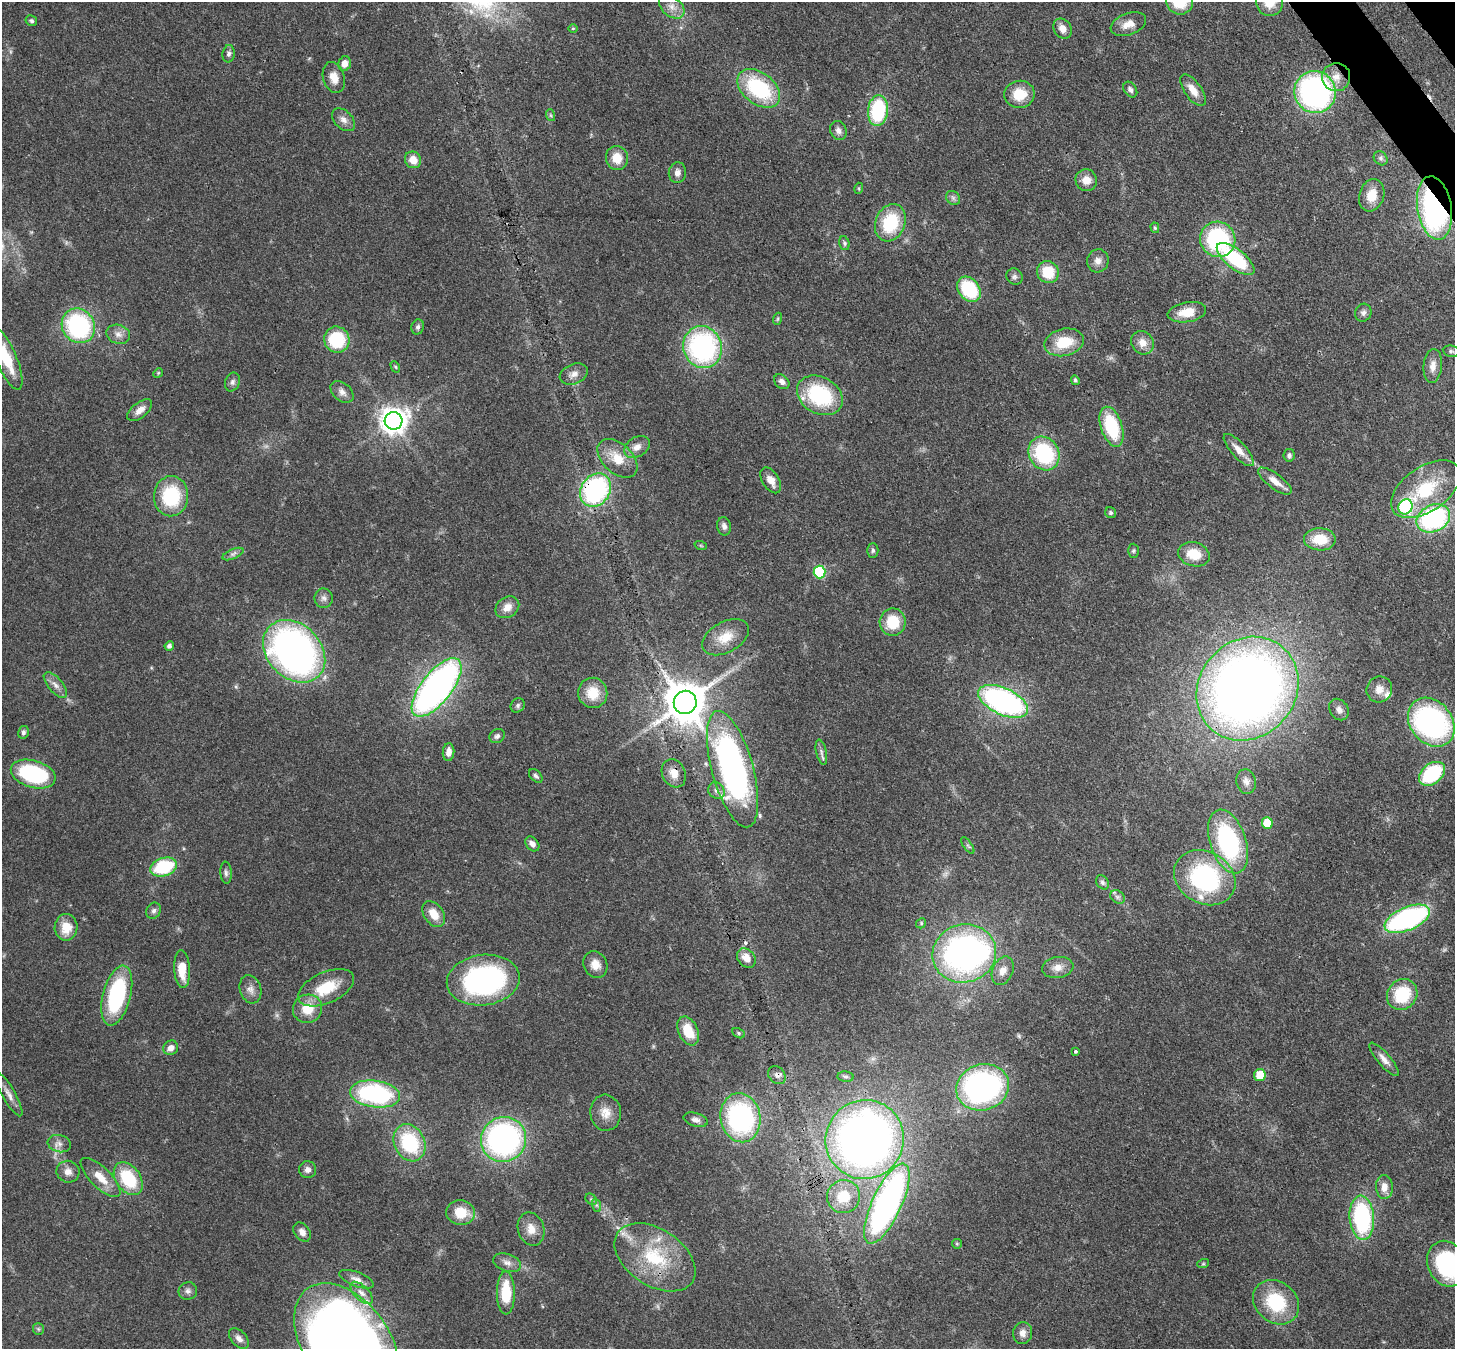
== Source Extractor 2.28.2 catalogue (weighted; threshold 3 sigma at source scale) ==
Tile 10 of 4 x 4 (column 2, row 3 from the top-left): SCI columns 1533-2985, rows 1695-3041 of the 5971 x 5942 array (HDU 1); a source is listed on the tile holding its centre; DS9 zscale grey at full resolution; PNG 1457 x 1351 px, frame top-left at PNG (2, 2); each listed source drawn as its Kron ellipse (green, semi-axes under 4 px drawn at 4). Shown black and unused: <1% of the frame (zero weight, under 3 of 4 exposures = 7% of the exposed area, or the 3 px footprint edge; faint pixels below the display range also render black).
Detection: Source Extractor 2.28.2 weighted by HDU 2 'WHT'; one run over the whole footprint, this tile lists its part. Background 0.0752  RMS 0.0038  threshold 0.0172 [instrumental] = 3 sigma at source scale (4.5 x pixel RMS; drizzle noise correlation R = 1.50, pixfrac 1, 0.05/0.05 arcsec/px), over >= 5 px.
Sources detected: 190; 2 inside a brighter object's white glare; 2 cosmic-ray / hot-pixel residue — neither listed nor drawn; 5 inside a brighter listed object's ellipse — not listed separately; the other 181 listed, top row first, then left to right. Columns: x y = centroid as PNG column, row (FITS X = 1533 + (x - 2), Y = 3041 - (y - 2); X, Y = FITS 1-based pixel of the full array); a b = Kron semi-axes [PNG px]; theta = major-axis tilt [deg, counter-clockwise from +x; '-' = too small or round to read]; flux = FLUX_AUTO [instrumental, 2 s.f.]
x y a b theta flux
1179 2 13 12 - 12
1270 2 14 13 - 7.1
672 7 14 9 -40 3.6
31 21 6 5 - 0.83
1128 24 18 10 21 4.3
573 28 5 3 - 0.37
1062 29 10 8 -56 3.2
229 54 9 6 82 1.2
344 63 7 6 - 3
334 77 16 10 -73 4.2
1336 77 14 14 - 4.9
759 88 24 15 -38 33
1130 90 8 6 -56 1.4
1193 90 18 8 -55 4.2
1315 92 21 20 - 100
1019 94 15 13 6 9.4
878 111 15 10 84 29
550 115 6 4 -70 0.53
343 120 14 9 -45 2.4
838 131 10 8 -64 1.8
617 158 12 11 - 6.2
1381 158 7 6 - 1
413 160 8 8 - 4.8
677 173 10 8 85 2.2
1086 180 11 10 - 4
859 188 5 3 - 0.39
1372 195 16 12 72 6.8
953 198 8 6 -45 1.1
1434 208 32 17 -81 94
890 223 19 14 67 21
1155 228 5 4 - 0.58
1218 239 18 17 - 43
844 243 7 5 -74 0.71
1236 259 23 9 -39 28
1098 261 11 10 - 2.7
1048 272 11 10 - 12
1014 277 8 7 - 1.3
969 289 14 10 -51 25
1187 312 19 10 10 7.3
1363 313 9 8 - 1.5
777 319 6 4 70 0.55
78 326 18 16 -54 53
418 327 7 6 - 0.98
118 334 12 9 -19 2.6
337 340 13 12 - 21
1064 342 20 13 12 12
1142 343 12 11 - 3.8
703 347 21 19 -73 70
1451 351 8 5 -9 0.94
6 359 33 10 -67 12
1433 366 17 9 84 3.3
395 367 6 4 -60 0.53
158 373 5 4 - 0.44
574 374 15 10 22 2.7
1075 380 5 4 - 0.71
232 382 9 7 68 1.4
782 382 8 6 -42 1.9
342 392 13 9 -41 2.3
820 395 24 18 -30 33
140 410 14 7 38 3
394 421 9 9 - 420
1112 427 21 10 -72 24
637 447 14 9 32 3.2
1239 450 21 7 -48 4.2
1044 454 17 15 -60 33
1289 455 6 5 - 0.93
617 458 24 14 -43 8.4
771 480 14 8 -58 3.7
1275 481 20 7 -36 4.4
1426 489 39 22 34 23
595 490 18 14 56 60
171 496 20 17 87 23
1406 507 8 7 - 53
1111 513 6 5 - 0.94
1433 518 17 13 26 61
724 526 9 6 -80 1.6
1320 539 16 11 -1 9.5
701 546 6 4 -19 0.45
873 550 7 5 -90 0.82
1133 551 7 5 89 0.73
233 554 11 5 23 1.4
1194 554 16 12 -16 9
820 572 6 6 - 32
324 598 10 9 - 1.8
507 607 12 10 33 3.5
893 622 13 13 - 12
725 637 25 15 29 8.2
169 646 5 4 - 1.2
294 651 35 27 -45 170
55 685 16 7 -49 2.5
437 687 35 15 52 160
1247 689 54 48 49 400
1379 689 13 12 - 3.7
593 693 15 14 - 8.7
1003 701 27 13 -24 92
685 702 11 11 - 1400
518 705 7 6 - 0.97
1339 710 11 9 -55 2.1
1431 722 26 21 -50 78
23 732 6 5 - 0.99
497 736 8 6 35 1.2
448 752 9 5 85 2.5
821 752 13 5 -77 1.4
733 769 60 21 -74 140
674 773 15 11 -64 4.1
33 774 23 13 -17 39
1432 774 14 10 39 33
536 776 8 5 -46 1
1246 782 12 9 -77 2.3
716 791 9 7 -47 1.7
1267 823 6 5 - 10
1228 841 33 18 -71 52
532 844 8 6 -50 1.9
968 846 9 4 -54 0.73
164 867 14 9 19 24
226 873 11 5 -85 1.2
1205 878 32 26 -30 63
1102 882 8 5 -57 1.1
1117 897 8 6 -36 1.2
154 911 8 7 - 1.1
434 914 14 9 -55 5.5
1407 919 24 11 23 79
921 923 5 4 - 0.56
66 927 13 11 90 7.2
964 953 32 29 14 130
746 958 11 8 -48 4.7
595 964 14 11 -63 3.9
1058 967 16 10 7 3.6
182 969 19 8 -87 8.3
1003 971 15 10 66 3.6
483 980 36 25 7 73
326 988 30 15 24 14
250 989 14 10 -71 2.8
1402 994 16 14 50 18
117 996 31 14 75 42
308 1009 15 14 - 8.1
688 1031 15 9 -65 9.4
739 1033 7 4 -28 0.6
171 1048 8 7 - 2.6
1075 1051 3 3 - 0.84
1384 1059 21 6 -49 2.8
777 1075 10 8 -49 1.7
1260 1075 6 6 - 9.9
846 1077 8 5 -6 0.81
983 1087 27 23 17 100
375 1094 25 13 -8 53
9 1095 24 6 -60 2.9
606 1113 18 15 -84 5.3
740 1118 25 20 -79 65
696 1120 12 6 -17 1.7
503 1139 23 22 - 100
865 1139 40 39 - 270
410 1143 19 15 -64 28
59 1144 12 8 -15 2.1
308 1170 8 8 - 1.8
68 1172 11 11 - 3
100 1177 26 10 -45 6.7
128 1179 18 12 -55 20
1384 1187 12 8 -88 3.3
844 1197 16 16 - 10
591 1199 6 5 - 0.72
887 1204 43 14 65 140
596 1205 7 4 -71 0.78
461 1213 14 12 -12 8.9
1362 1218 22 12 -85 48
531 1229 17 13 -73 4.7
302 1232 10 7 -55 2.2
957 1244 5 5 - 0.45
655 1257 45 28 -34 28
507 1263 14 8 -19 2.6
1203 1264 6 4 18 0.51
1447 1264 23 19 -68 50
357 1279 18 7 -21 2.8
188 1291 9 8 - 1.5
361 1293 14 7 -44 2.5
506 1293 21 9 -90 15
1276 1302 25 20 -40 21
38 1329 6 5 - 0.63
1023 1333 11 9 79 2.3
239 1338 12 7 -47 2.2
347 1344 67 43 -55 580
Overlapping masked pixels (flux is a lower limit): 8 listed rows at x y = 1434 208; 595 490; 1247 689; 685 702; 674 773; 777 1075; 887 1204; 655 1257
Isophote crosses this tile's border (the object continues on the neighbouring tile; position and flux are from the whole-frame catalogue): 5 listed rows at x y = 1179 2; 1270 2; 6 359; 1447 1264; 347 1344